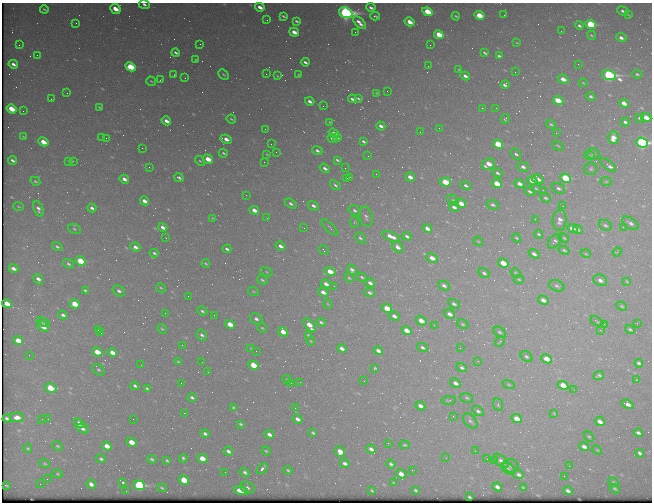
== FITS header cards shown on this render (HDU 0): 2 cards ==
NAXIS1  =                  650 / Width of table row in bytes
NAXIS2  =                  500 / Number of rows in table

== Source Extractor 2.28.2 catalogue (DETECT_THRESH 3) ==
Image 650 x 500 px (HDU 0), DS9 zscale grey, 1 PNG px = 1 image px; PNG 654 x 504 px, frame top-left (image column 1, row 500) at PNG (2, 3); each listed source drawn as its Kron ellipse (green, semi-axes under 4 px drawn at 4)
Background 484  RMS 2.5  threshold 7.48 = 3 sigma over >= 5 px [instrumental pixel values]
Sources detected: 387; all 387 listed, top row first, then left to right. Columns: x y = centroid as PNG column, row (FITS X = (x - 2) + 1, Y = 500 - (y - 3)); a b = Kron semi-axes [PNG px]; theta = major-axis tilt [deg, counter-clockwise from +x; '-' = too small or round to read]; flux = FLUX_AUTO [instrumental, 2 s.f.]
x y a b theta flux
144 4 5 4 - 470
260 7 5 3 - 1100
371 8 4 3 - 390
44 9 4 3 - 220
115 9 5 5 - 2600
623 11 6 4 -21 390
427 12 5 4 - 4800
346 13 7 5 -22 54000
479 15 5 4 - 4300
504 15 2 2 - 140
629 15 4 2 - 130
283 16 4 2 - 250
375 16 5 2 - 270
456 16 4 2 - 200
267 20 2 2 - 77
297 21 4 3 - 270
409 22 5 3 - 1700
76 23 2 2 - 76
359 23 8 3 -44 870
590 24 5 4 - 11000
579 26 4 3 - 340
561 31 2 2 - 70
294 32 5 3 - 1400
355 32 2 2 - 89
439 35 5 4 - 4100
591 35 4 3 - 210
621 38 5 4 - 550
517 43 3 2 - 120
200 44 2 2 - 140
19 45 2 2 - 210
430 45 2 2 - 330
176 53 4 3 - 380
485 53 4 3 - 250
37 55 2 2 - 73
499 56 4 3 - 340
196 60 4 2 - 180
305 62 4 3 - 420
13 64 5 3 - 620
578 64 2 2 - 140
428 66 2 2 - 65
131 67 5 4 - 6900
459 70 3 2 - 130
515 72 2 2 - 170
266 74 2 2 - 470
637 74 4 3 - 200
174 75 2 2 - 100
224 75 6 3 -44 220
299 75 3 2 - 160
609 75 7 4 -20 32000
277 76 3 3 - 140
465 76 5 3 - 570
185 78 3 2 - 250
563 79 5 4 - 1400
160 80 3 2 - 280
151 81 5 3 - 150
583 83 4 3 - 140
505 85 4 4 - 470
387 91 2 2 - 110
67 93 3 2 - 170
377 93 3 2 - 160
591 96 5 3 - 310
358 98 4 3 - 230
51 99 2 2 - 68
352 99 4 3 - 400
310 101 5 3 - 650
558 101 5 4 - 3600
624 103 5 4 - 1200
323 106 2 2 - 290
99 107 3 2 - 160
482 108 2 2 - 110
496 108 2 2 - 98
12 109 5 4 - 4100
23 111 2 2 - 220
646 117 5 4 - 1800
640 118 4 3 - 290
231 119 5 3 - 210
505 119 5 3 - 200
166 121 5 3 - 920
330 122 4 3 - 160
625 122 4 3 - 370
551 124 5 3 - 250
381 126 4 3 - 600
439 128 3 2 - 140
265 129 2 2 - 84
420 132 2 2 - 70
334 133 5 3 - 940
556 133 3 2 - 160
23 136 3 2 - 130
337 137 4 3 - 310
102 138 2 2 - 99
106 138 2 2 - 150
332 138 5 3 - 780
613 138 6 5 - 1600
226 139 6 3 -22 1100
363 141 4 3 - 310
43 142 5 3 - 2400
642 143 6 5 - 36000
271 144 2 2 - 77
498 144 5 4 - 7500
558 146 6 2 -30 170
142 148 2 2 - 1100
317 151 5 4 - 380
276 152 2 2 - 92
223 153 5 3 - 250
267 154 3 2 - 140
516 154 6 3 -64 400
593 154 6 5 - 330
368 156 3 2 - 160
590 156 5 3 - 200
208 159 5 4 - 2300
13 160 4 3 - 420
337 160 4 2 - 270
69 161 3 2 - 180
73 161 3 2 - 370
200 161 6 3 -43 210
264 162 2 2 - 130
488 164 7 5 24 2000
608 165 9 3 -38 950
149 167 3 2 - 140
523 167 6 4 -22 510
325 168 5 4 - 510
345 168 2 2 - 150
591 169 6 6 - 360
497 173 5 3 - 330
376 174 3 2 - 200
350 177 2 2 - 82
410 177 5 3 - 1000
179 178 5 3 - 380
347 178 2 2 - 90
565 178 5 4 - 8700
124 179 5 3 - 840
538 179 6 4 -29 830
35 181 5 4 - 250
532 181 5 4 - 2500
606 181 6 4 -2 190
445 182 6 4 -8 4400
497 184 5 4 - 3100
520 184 5 3 - 840
335 185 6 3 -39 320
466 185 5 4 - 360
536 188 5 3 - 180
558 188 7 5 -27 420
543 190 2 2 - 68
530 191 5 3 - 320
246 195 2 2 - 280
546 198 5 4 - 280
453 200 6 4 -44 240
144 201 5 3 - 1100
461 203 5 4 - 1700
291 204 6 4 -32 430
493 205 6 4 -18 370
313 206 6 4 -31 520
563 206 2 2 - 94
18 207 5 2 - 150
454 207 5 3 - 640
92 208 4 3 - 490
38 209 8 4 -70 590
254 210 5 3 - 1300
355 210 6 4 -34 380
366 217 10 6 -74 600
213 218 3 2 - 110
267 218 2 2 - 89
535 219 3 2 - 220
560 220 10 7 84 850
354 222 6 4 87 180
631 223 9 5 -34 530
605 225 7 5 -25 340
163 227 4 3 - 780
330 227 11 2 -45 250
623 227 2 2 - 590
304 228 3 3 - 92
74 229 6 4 -25 250
427 229 5 3 - 930
572 229 5 4 - 1100
578 230 5 3 - 220
539 234 4 3 - 200
391 236 9 3 -24 1200
407 236 4 3 - 380
166 238 3 2 - 180
360 238 6 4 -48 340
516 238 4 3 - 170
564 238 5 3 - 200
478 241 5 4 - 170
554 241 8 5 50 330
280 246 5 4 - 770
57 247 5 3 - 280
135 247 5 4 - 610
398 247 6 4 -44 740
227 249 4 3 - 340
324 250 5 2 - 120
564 250 5 3 - 240
617 252 4 4 - 190
154 253 5 3 - 280
534 254 6 4 -36 470
586 254 5 3 - 160
432 258 6 4 -26 1400
80 261 5 4 - 5000
206 263 4 3 - 170
503 263 5 4 - 3500
68 264 6 4 -38 330
13 268 5 3 - 690
352 270 5 4 - 490
330 271 5 4 - 2100
266 272 6 4 -21 200
484 273 6 4 -34 370
516 273 5 3 - 160
362 277 5 3 - 210
349 278 4 3 - 190
38 279 5 4 - 760
519 279 5 3 - 200
262 280 5 4 - 280
600 280 7 5 -24 670
627 281 4 3 - 160
370 283 5 3 - 620
326 284 5 3 - 830
334 286 2 2 - 75
444 286 6 4 -26 580
557 286 8 5 -22 400
161 288 5 3 - 180
85 290 4 3 - 240
119 291 7 5 -35 510
253 291 6 3 -19 160
323 292 5 3 - 880
370 293 5 4 - 350
188 296 3 2 - 140
543 300 5 4 - 880
7 304 5 4 - 2300
75 304 5 4 - 3700
328 304 5 3 - 130
454 304 6 4 -30 400
622 306 6 4 -24 220
387 308 5 4 - 3500
202 311 5 3 - 320
165 313 2 2 - 160
449 314 6 4 -33 850
63 315 5 3 - 460
214 315 2 2 - 70
394 316 5 4 - 590
256 319 6 5 - 530
421 321 5 4 - 1700
597 321 7 2 -30 150
43 322 7 4 -20 360
321 322 5 3 - 290
637 323 3 2 - 140
230 324 5 4 - 2200
463 324 6 4 -28 240
604 324 2 2 - 590
309 325 8 4 -52 2000
434 325 2 2 - 97
43 326 6 4 -34 1200
262 328 5 4 - 170
162 329 5 4 - 200
630 329 5 3 - 260
98 330 3 3 - 93
407 330 5 4 - 2000
600 330 2 2 - 420
283 332 5 4 - 1700
500 332 7 4 -38 320
101 333 2 2 - 93
202 335 6 5 - 410
308 335 4 2 - 170
18 340 5 4 - 2300
311 341 4 3 - 120
500 341 6 3 47 260
182 345 2 2 - 71
422 347 6 4 -28 360
251 348 4 2 - 120
460 348 2 2 - 120
342 349 5 3 - 780
256 351 2 2 - 110
378 351 5 3 - 730
97 352 5 4 - 2500
112 353 5 4 - 1300
29 355 2 2 - 68
526 356 6 5 - 340
547 359 6 4 -24 2300
478 361 2 2 - 560
178 362 3 2 - 180
202 362 3 2 - 120
639 363 4 3 - 380
141 365 2 2 - 230
253 365 5 4 - 3800
375 368 4 3 - 220
462 368 6 4 -30 340
98 370 7 5 -40 280
208 372 3 2 - 270
599 376 5 3 - 320
287 379 4 4 - 180
637 380 3 2 - 120
364 381 2 2 - 98
300 382 2 2 - 150
181 383 2 2 - 65
291 383 2 2 - 310
455 383 6 4 -29 680
509 385 6 3 -19 180
563 385 5 4 - 2600
135 386 4 3 - 340
51 388 6 4 -13 3800
147 389 4 3 - 260
574 390 3 2 - 190
192 397 4 3 - 330
467 398 6 4 -18 280
449 400 7 3 2 190
627 404 6 3 -23 690
498 405 6 5 - 240
420 406 5 3 - 880
234 407 4 3 - 200
295 408 3 2 - 130
478 411 6 4 -33 400
184 413 2 2 - 280
554 413 4 3 - 140
453 416 3 2 - 240
17 417 7 5 0 1200
7 418 4 3 - 360
42 419 2 2 - 430
48 419 2 2 - 70
133 419 2 2 - 310
297 419 5 4 - 640
517 419 5 4 - 1900
470 421 9 5 -46 450
600 422 5 4 - 930
79 423 6 4 -37 1100
241 424 4 2 - 220
83 429 6 4 -27 490
313 433 4 3 - 250
638 433 4 3 - 410
205 434 4 3 - 360
269 434 5 3 - 660
589 436 6 4 -45 210
131 442 5 4 - 2200
388 443 2 2 - 110
405 445 5 3 - 200
57 446 6 4 -27 210
107 446 5 4 - 1500
584 447 5 3 - 760
28 448 4 3 - 220
371 449 5 3 - 590
597 450 5 3 - 160
228 451 5 3 - 460
266 451 4 3 - 190
475 451 2 2 - 85
340 452 5 4 - 1500
640 453 4 3 - 440
183 458 4 3 - 300
202 458 5 4 - 2500
446 458 2 2 - 130
101 459 5 3 - 310
152 459 4 3 - 300
487 459 3 2 - 120
167 461 4 3 - 230
495 461 2 2 - 190
501 461 9 5 -43 600
345 463 5 3 - 490
45 464 5 4 - 200
391 464 4 3 - 340
511 466 7 6 - 440
569 466 2 2 - 160
262 469 6 3 46 770
508 469 7 5 -35 350
288 470 4 3 - 220
412 470 2 2 - 85
225 472 2 2 - 120
245 472 5 4 - 380
57 474 5 4 - 190
401 474 5 4 - 1300
519 475 5 4 - 430
564 476 2 2 - 320
47 479 2 2 - 69
184 480 5 4 - 3500
123 482 3 2 - 250
613 482 6 3 -28 190
394 483 3 2 - 130
40 484 2 2 - 71
91 484 5 4 - 720
139 485 6 5 - 21000
6 486 3 2 - 140
497 487 5 3 - 690
523 487 3 2 - 110
162 488 5 3 - 230
247 488 7 5 -26 490
615 489 5 3 - 270
415 490 3 2 - 200
126 491 2 2 - 82
241 491 7 4 -14 2200
372 491 3 2 - 190
568 491 5 3 - 540
469 497 3 2 - 170
At the frame edge (FLAGS 8, measured only in part): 2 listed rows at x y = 144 4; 642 143